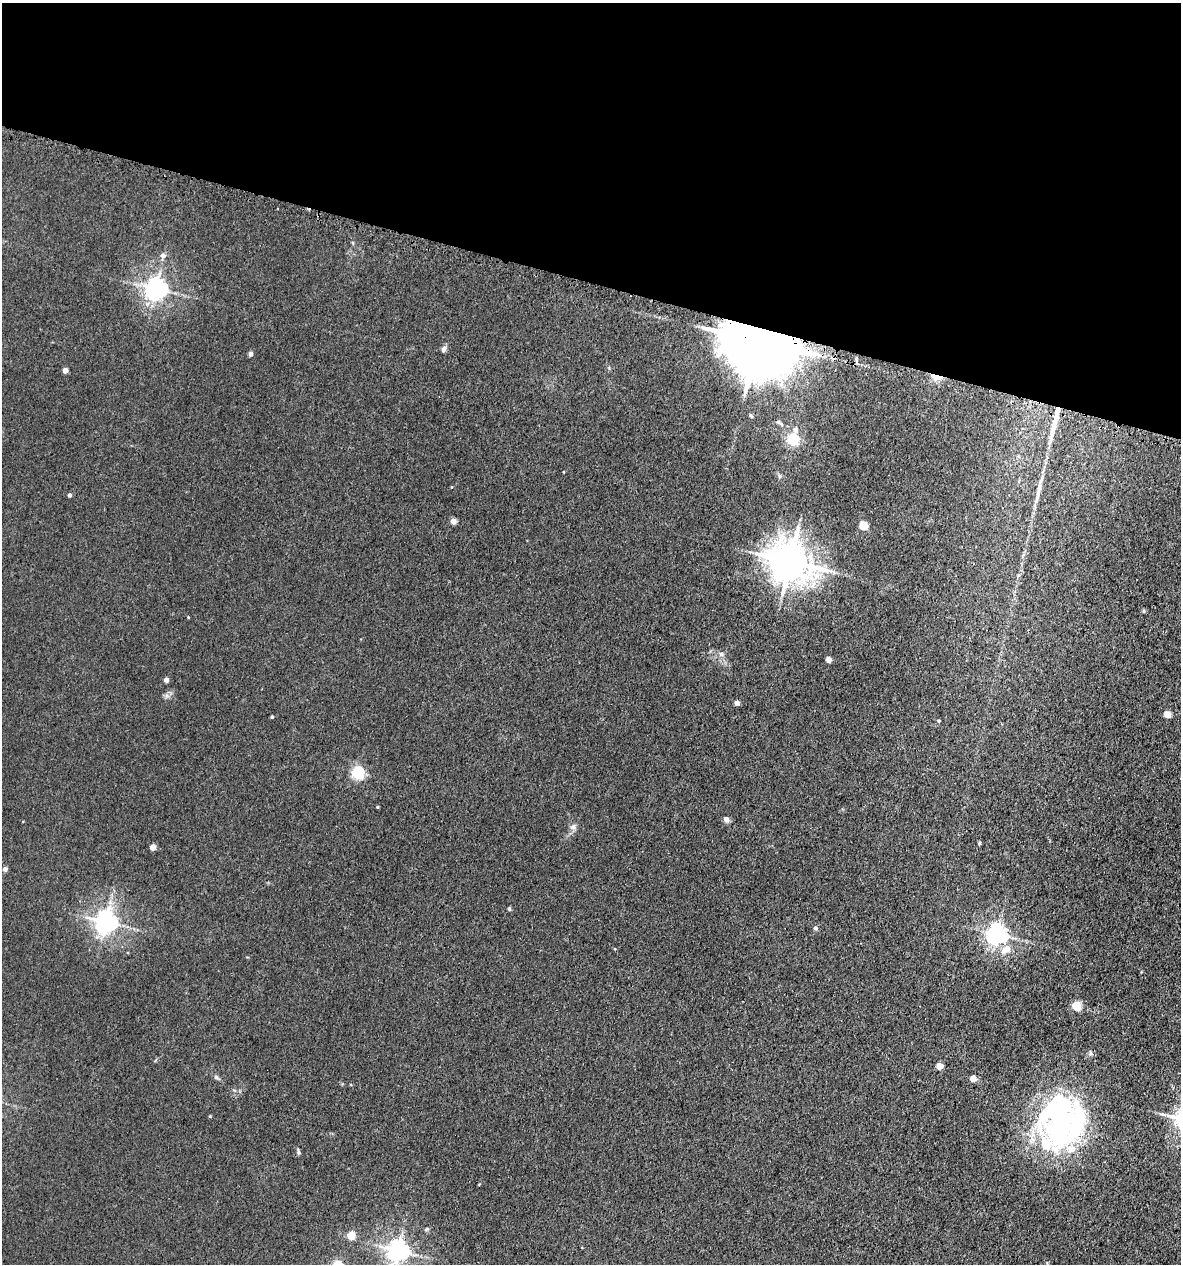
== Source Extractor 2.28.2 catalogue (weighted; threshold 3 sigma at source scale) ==
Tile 2 of 4 x 4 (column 2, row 1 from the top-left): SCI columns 1516-2694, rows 3836-5097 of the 5223 x 5150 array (HDU 1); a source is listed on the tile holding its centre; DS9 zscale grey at full resolution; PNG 1183 x 1266 px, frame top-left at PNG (2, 3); no overlay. Shown black and unused: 22% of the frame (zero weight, under 3 of 5 exposures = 5% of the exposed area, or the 3 px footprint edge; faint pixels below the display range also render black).
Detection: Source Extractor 2.28.2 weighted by HDU 2 'WHT'; one run over the whole footprint, this tile lists its part. Background 0.0171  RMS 0.0029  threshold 0.013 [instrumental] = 3 sigma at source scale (4.5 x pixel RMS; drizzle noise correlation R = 1.50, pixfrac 1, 0.05/0.05 arcsec/px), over >= 5 px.
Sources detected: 52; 1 inside a brighter object's white glare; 1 cosmic-ray / hot-pixel residue — not listed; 3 inside a brighter listed object's ellipse — not listed separately; the other 47 listed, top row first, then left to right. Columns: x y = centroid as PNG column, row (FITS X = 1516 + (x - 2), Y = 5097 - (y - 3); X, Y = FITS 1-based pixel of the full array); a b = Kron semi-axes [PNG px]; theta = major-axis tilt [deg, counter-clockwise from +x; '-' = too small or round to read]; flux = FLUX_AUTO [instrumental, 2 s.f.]
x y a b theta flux
163 256 9 8 - 1.2
156 289 7 7 - 200
757 341 24 14 -20 4300
444 349 9 5 59 0.97
251 354 5 4 - 0.97
65 370 4 4 - 2.6
936 376 6 3 -12 18
1055 418 39 6 76 6.5
779 423 13 5 -32 0.86
795 430 7 5 89 1.4
793 440 5 5 - 38
780 476 6 4 -90 0.45
1041 481 11 5 67 1.1
1038 493 12 6 80 1.5
70 495 4 4 - 0.77
453 521 4 4 - 3
863 526 5 5 - 12
790 562 13 11 -27 770
721 654 6 6 - 0.76
829 660 4 4 - 3
166 680 4 4 - 1.6
737 703 4 4 - 1.7
1167 714 4 4 - 5.6
272 717 3 3 - 0.39
939 721 4 4 - 0.34
358 773 5 5 - 46
377 807 4 3 - 0.29
726 819 7 6 - 1.1
573 827 9 7 36 1.1
979 843 5 4 - 0.39
152 847 4 4 - 3.3
5 869 4 4 - 1.1
509 909 4 3 - 0.55
106 922 7 7 - 220
815 928 7 4 -27 0.47
997 934 7 6 - 170
1006 949 14 9 35 2.8
1076 1006 5 5 - 15
939 1066 5 4 - 4.6
216 1077 7 5 -28 0.61
973 1078 4 4 - 4.1
1057 1115 74 43 -82 58
210 1116 4 3 - 0.28
298 1152 8 4 -81 0.49
426 1229 6 5 - 0.43
351 1236 5 5 - 9.9
398 1250 7 7 - 200
Overlapping masked pixels (flux is a lower limit): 3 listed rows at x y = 757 341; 936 376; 1055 418